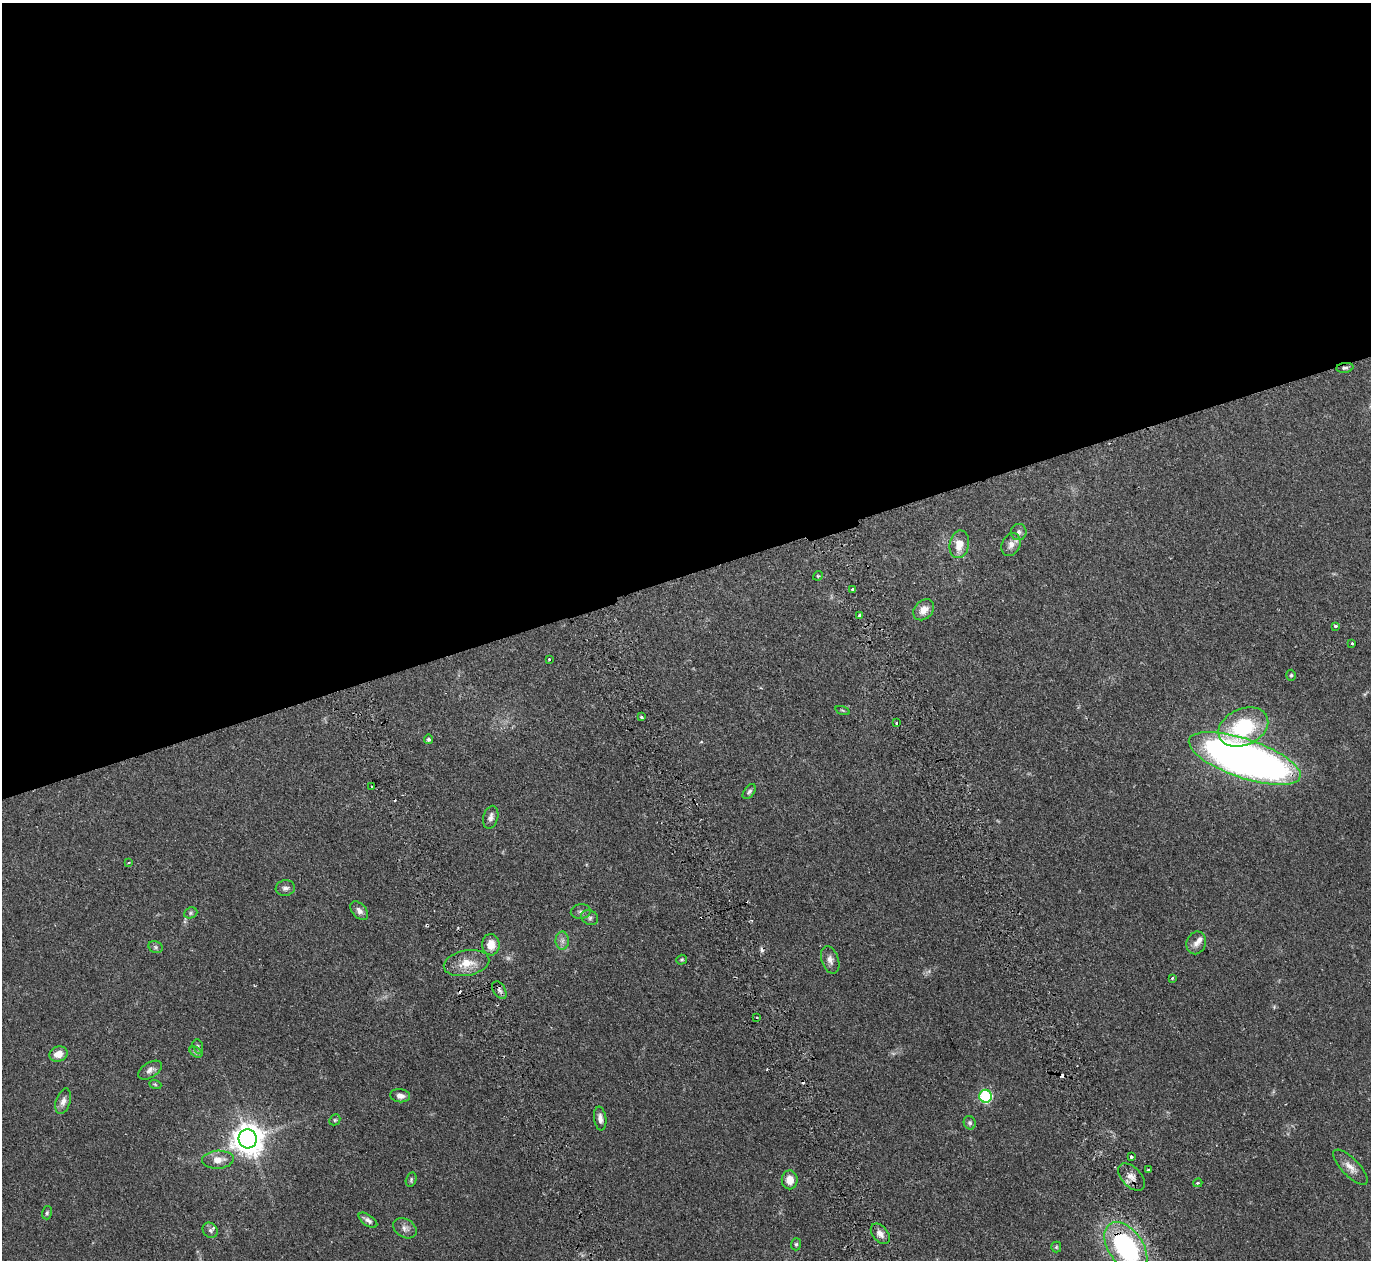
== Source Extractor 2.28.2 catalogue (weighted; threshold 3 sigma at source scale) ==
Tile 2 of 4 x 4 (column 2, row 1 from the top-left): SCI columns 1700-3068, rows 4253-5510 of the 6129 x 6111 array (HDU 1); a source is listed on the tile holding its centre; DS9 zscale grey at full resolution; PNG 1373 x 1262 px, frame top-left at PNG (2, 3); each listed source drawn as its Kron ellipse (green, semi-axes under 4 px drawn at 4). Shown black and unused: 46% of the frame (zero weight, under 2 of 3 exposures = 11% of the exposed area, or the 3 px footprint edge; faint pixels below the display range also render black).
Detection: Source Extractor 2.28.2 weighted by HDU 2 'WHT'; one run over the whole footprint, this tile lists its part. Background 0.0542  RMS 0.0046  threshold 0.0205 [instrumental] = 3 sigma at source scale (4.5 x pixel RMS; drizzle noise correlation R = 1.50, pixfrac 1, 0.05/0.05 arcsec/px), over >= 5 px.
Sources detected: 78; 2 too faint to see at this stretch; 9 cosmic-ray / hot-pixel residue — neither listed nor drawn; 2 inside a brighter listed object's ellipse — not listed separately; the other 65 listed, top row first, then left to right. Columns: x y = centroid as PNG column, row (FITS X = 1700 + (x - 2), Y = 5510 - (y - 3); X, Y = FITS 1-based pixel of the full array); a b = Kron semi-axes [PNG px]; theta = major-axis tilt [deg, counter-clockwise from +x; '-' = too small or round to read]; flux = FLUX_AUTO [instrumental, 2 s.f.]
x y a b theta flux
1345 368 8 5 7 1
1019 532 8 8 - 1.4
959 544 14 9 79 5.8
1011 545 12 9 65 2.7
818 576 5 4 - 0.61
853 589 3 3 - 1.5
924 610 11 9 47 4.4
860 615 3 3 - 0.85
1335 626 4 3 - 0.91
1352 643 3 3 - 0.71
549 659 3 3 - 0.45
1291 675 5 4 - 0.63
842 710 7 3 -19 0.5
642 717 3 3 - 1.1
896 723 3 2 - 0.99
1243 727 26 18 24 33
428 739 5 4 - 0.88
1245 758 58 19 -19 330
372 787 3 3 - 2.3
749 792 8 5 54 1
491 817 11 7 75 2
129 863 3 2 - 0.36
285 888 10 7 8 1.6
359 911 11 7 -47 2.1
581 912 10 7 5 1.5
191 913 7 5 22 0.89
590 918 9 7 -27 1.3
562 941 9 6 -90 1.8
1196 943 11 9 70 2.7
491 945 11 9 89 5.6
156 947 7 5 -21 0.94
682 960 5 5 - 0.64
830 960 14 8 -71 2.6
467 963 23 12 11 7.8
1172 978 4 3 - 0.52
499 990 9 6 -57 1.5
757 1018 3 2 - 0.35
198 1046 7 5 -70 0.91
196 1052 7 4 -34 0.85
58 1054 9 7 18 4.4
150 1070 13 7 32 2.3
155 1084 6 4 -20 0.53
400 1096 10 6 -7 2.1
986 1096 6 6 - 49
63 1101 13 7 73 2.4
600 1118 12 6 -82 2.4
335 1120 6 5 - 0.61
970 1123 7 6 - 0.99
248 1139 9 9 - 720
1131 1157 3 3 - 1.3
218 1160 16 9 4 4.8
1350 1167 23 8 -46 4.1
1148 1169 4 3 - 0.61
1131 1177 16 9 -46 3.4
411 1180 7 5 76 0.83
790 1180 9 8 - 4.8
1198 1183 4 3 - 0.56
47 1213 6 5 - 0.77
368 1220 11 5 -35 1.7
405 1228 13 9 -31 2.4
210 1230 8 7 - 1.2
880 1234 12 7 -51 2.7
796 1244 6 5 - 0.75
1056 1247 5 5 - 0.6
1126 1247 28 17 -55 68
Overlapping masked pixels (flux is a lower limit): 3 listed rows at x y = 1345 368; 1245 758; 1126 1247
Isophote crosses this tile's border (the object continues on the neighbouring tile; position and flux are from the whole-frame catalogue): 1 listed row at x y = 1126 1247